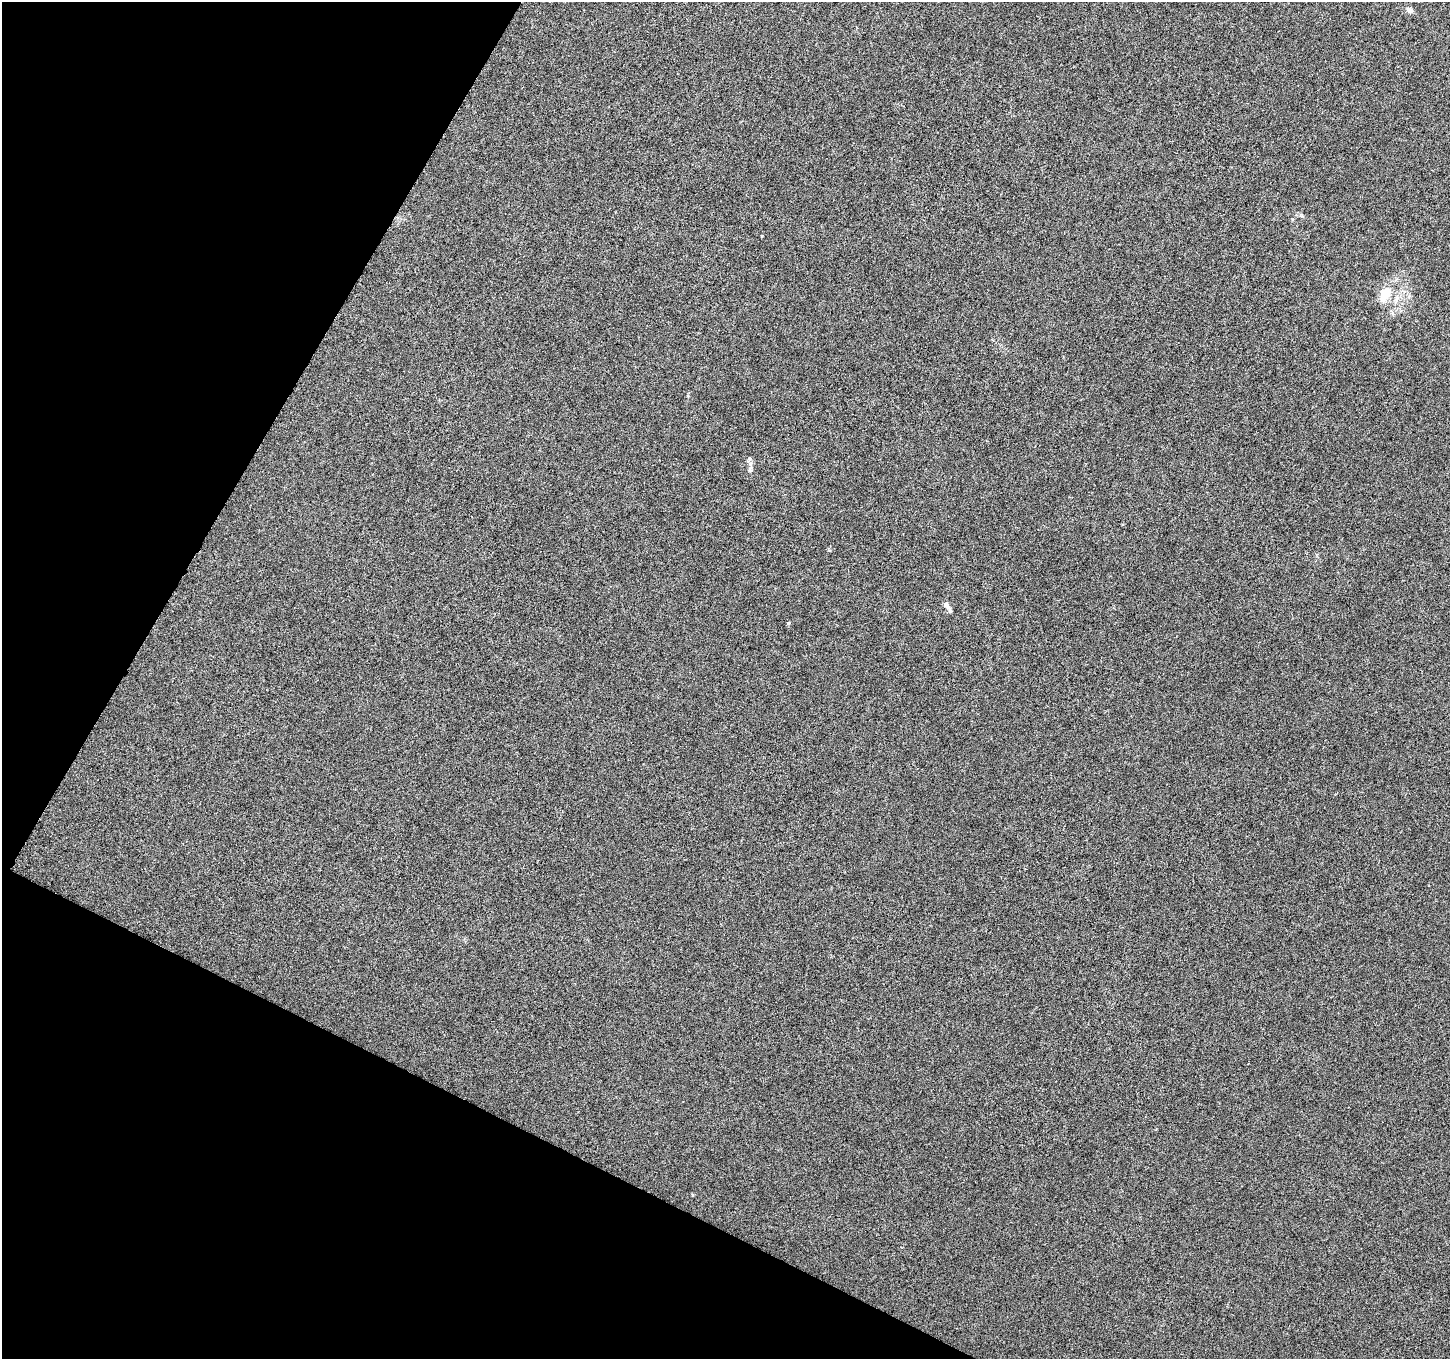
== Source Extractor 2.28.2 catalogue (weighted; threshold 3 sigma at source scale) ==
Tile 9 of 4 x 4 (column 1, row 3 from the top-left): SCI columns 15-1462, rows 1618-2974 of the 5807 x 5897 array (HDU 1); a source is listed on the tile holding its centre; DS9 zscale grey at full resolution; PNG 1452 x 1361 px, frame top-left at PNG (2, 2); no overlay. Shown black and unused: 24% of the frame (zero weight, under 4 of 8 exposures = <1% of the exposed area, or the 3 px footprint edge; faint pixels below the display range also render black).
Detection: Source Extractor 2.28.2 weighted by HDU 2 'WHT'; one run over the whole footprint, this tile lists its part. Background 4.51e-05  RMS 0.0013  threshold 0.0052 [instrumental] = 3 sigma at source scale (4.09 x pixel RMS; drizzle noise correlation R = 1.36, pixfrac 0.8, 0.0396/0.0396 arcsec/px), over >= 5 px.
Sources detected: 8; all 8 listed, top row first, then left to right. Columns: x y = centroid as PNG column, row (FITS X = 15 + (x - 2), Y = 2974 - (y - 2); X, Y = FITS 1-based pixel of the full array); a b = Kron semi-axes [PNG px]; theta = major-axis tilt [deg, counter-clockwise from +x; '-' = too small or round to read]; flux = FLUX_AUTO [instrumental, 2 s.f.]
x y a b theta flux
1410 10 8 7 - 0.48
762 236 3 2 - 0.093
1385 294 19 11 61 2.6
749 459 9 6 64 0.29
750 469 11 5 73 0.39
947 606 13 6 -50 0.56
788 623 4 3 - 0.2
692 1195 5 3 - 0.12